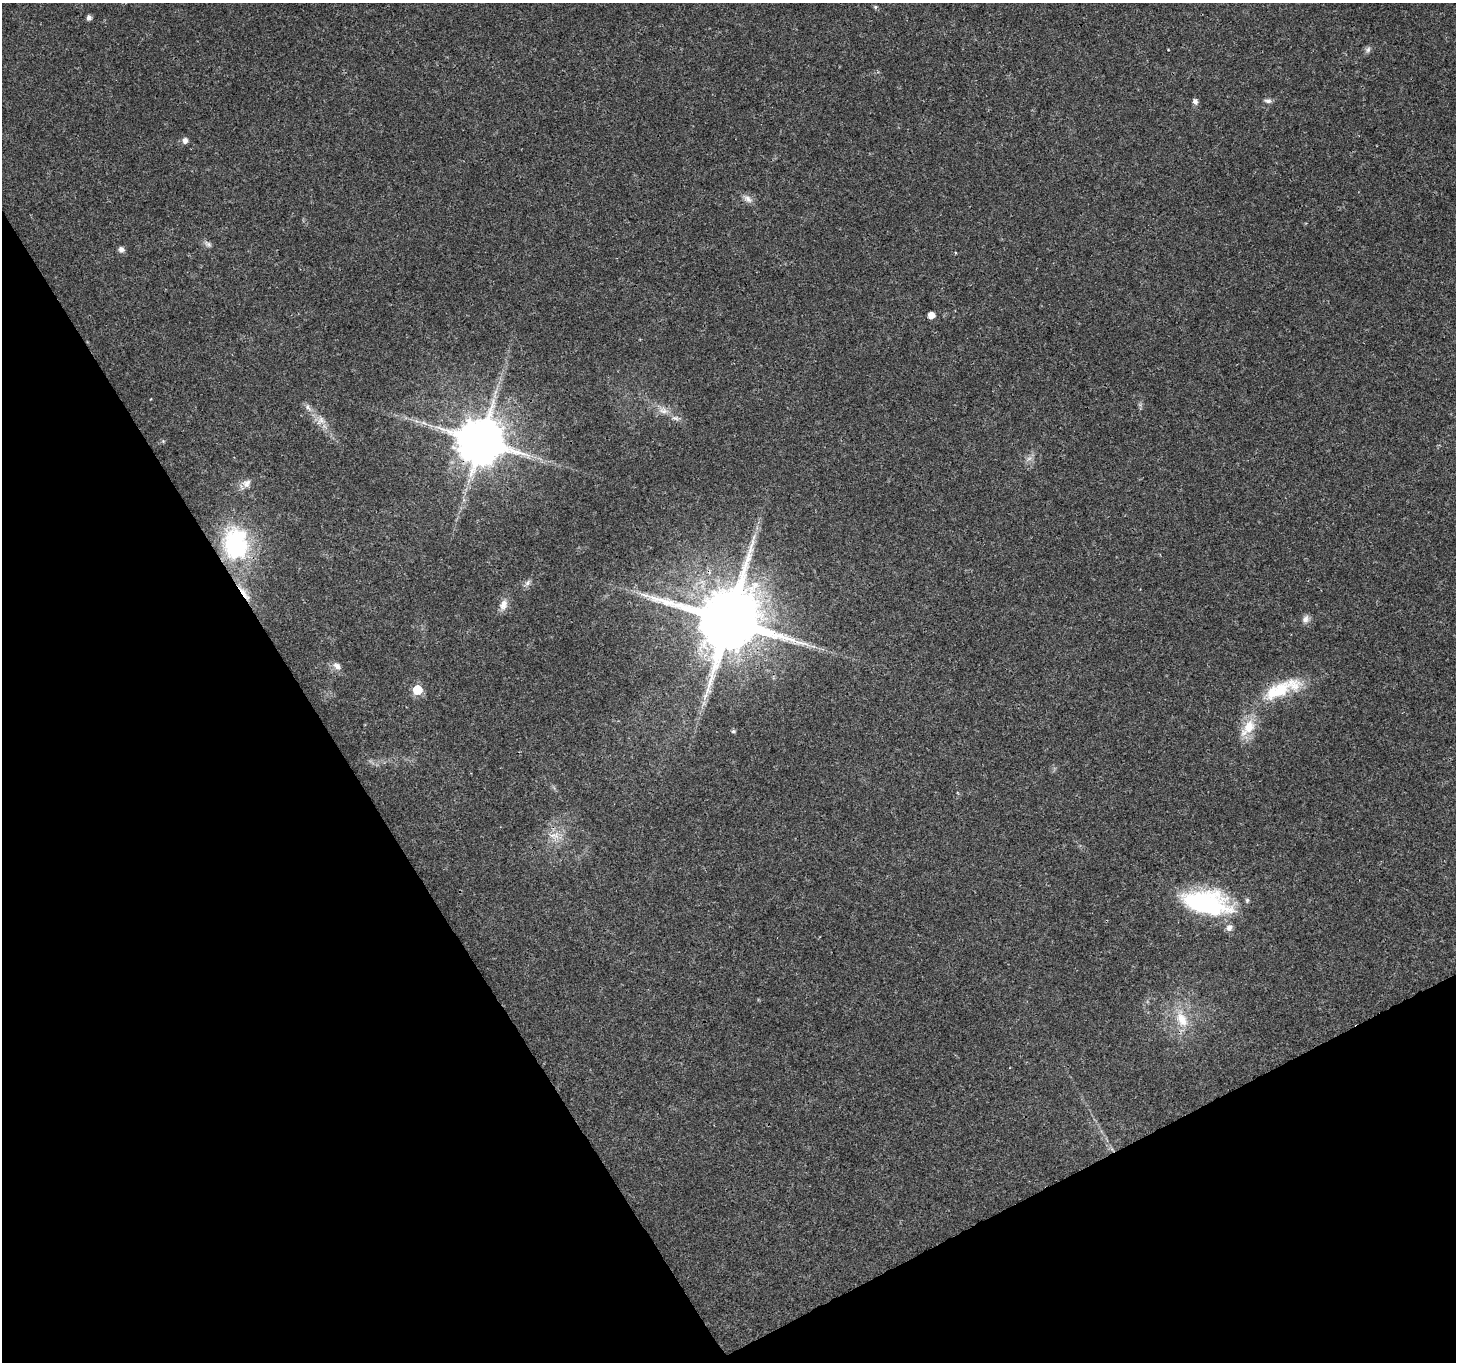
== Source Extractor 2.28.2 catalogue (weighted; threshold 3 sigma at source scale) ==
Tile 14 of 4 x 4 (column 2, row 4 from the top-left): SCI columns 1459-2912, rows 169-1528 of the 5821 x 5717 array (HDU 1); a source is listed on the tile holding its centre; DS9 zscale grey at full resolution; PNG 1458 x 1364 px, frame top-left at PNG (2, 3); no overlay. Shown black and unused: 28% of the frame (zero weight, under 3 of 4 exposures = <1% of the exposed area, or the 3 px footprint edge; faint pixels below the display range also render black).
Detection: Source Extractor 2.28.2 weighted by HDU 2 'WHT'; one run over the whole footprint, this tile lists its part. Background 0.0567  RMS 0.0027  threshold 0.012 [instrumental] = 3 sigma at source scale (4.5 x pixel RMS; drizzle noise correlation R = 1.50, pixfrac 1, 0.0396/0.0396 arcsec/px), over >= 5 px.
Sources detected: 36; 1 inside a brighter object's white glare — not listed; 1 inside a brighter listed object's ellipse — not listed separately; the other 34 listed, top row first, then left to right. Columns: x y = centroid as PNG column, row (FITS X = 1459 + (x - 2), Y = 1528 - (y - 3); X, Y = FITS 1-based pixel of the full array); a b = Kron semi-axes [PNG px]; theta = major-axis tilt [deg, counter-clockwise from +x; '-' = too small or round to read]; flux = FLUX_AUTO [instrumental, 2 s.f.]
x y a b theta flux
875 7 5 5 - 0.43
89 17 5 5 - 1.2
1368 50 9 5 63 0.77
1268 101 10 6 1 0.83
1195 102 6 5 - 1.2
185 140 6 5 - 1.3
748 199 13 8 -31 1.5
208 244 11 6 -35 0.87
121 249 7 6 - 0.99
931 315 5 5 - 2.8
151 399 3 2 - 0.28
308 407 12 6 -59 1.1
663 410 13 9 -20 2.1
675 418 11 5 -18 1
321 421 13 8 51 1.8
424 423 7 4 -18 0.63
481 441 13 12 - 1400
1029 459 7 4 20 0.72
247 483 12 10 63 1.9
754 537 7 4 71 0.64
235 544 32 24 -89 31
527 583 10 5 55 0.91
244 593 28 5 -54 3
503 605 15 10 75 2.1
1305 619 11 9 73 1.3
728 621 20 16 12 2600
337 666 11 8 -32 1.5
1282 689 55 17 23 14
417 690 6 6 - 13
1249 727 22 15 64 5.9
733 731 6 5 - 0.39
554 836 15 9 2 2.6
1206 903 52 25 -10 36
1182 1019 26 13 -63 6.4
Overlapping masked pixels (flux is a lower limit): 4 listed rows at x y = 481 441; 244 593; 728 621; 1282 689